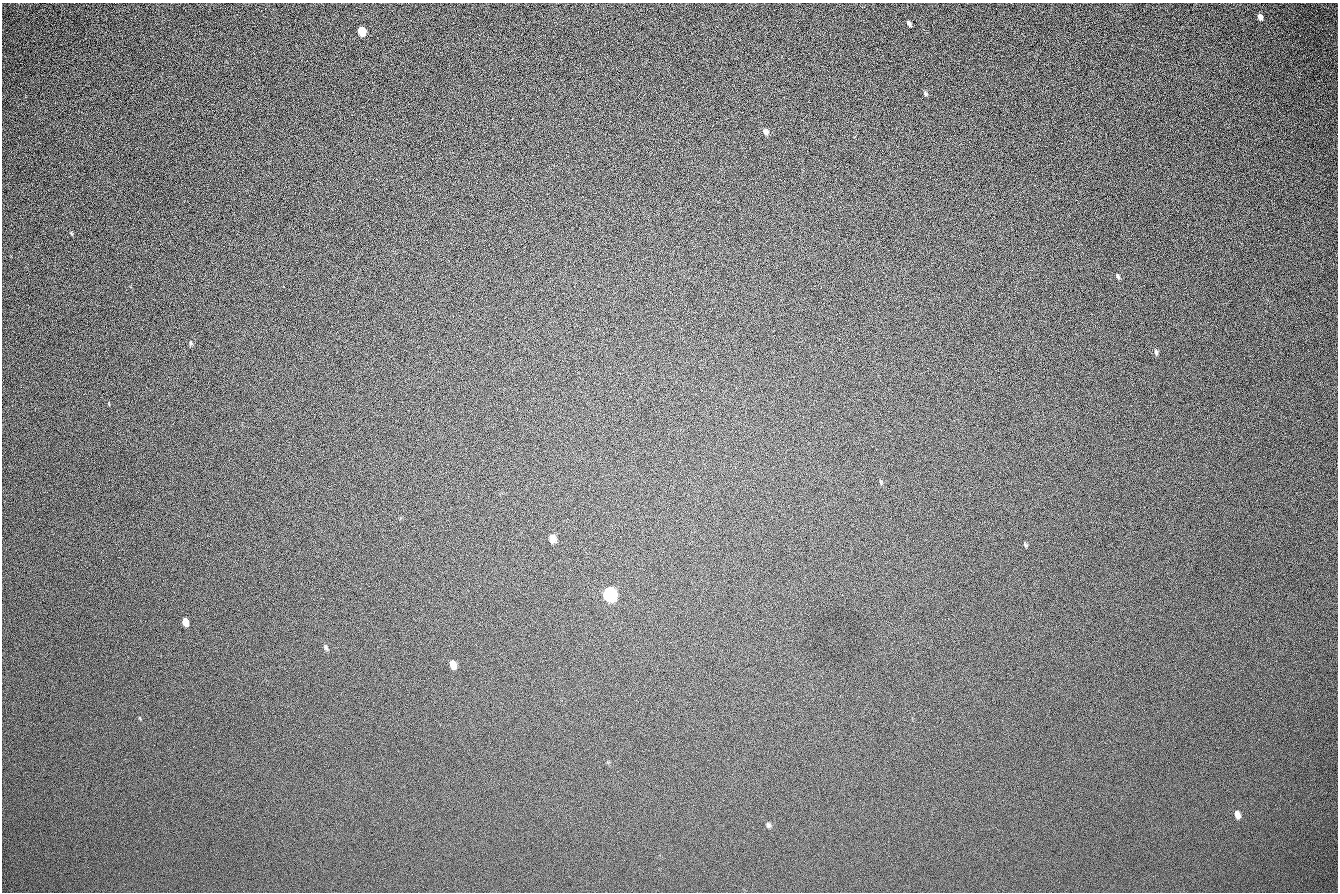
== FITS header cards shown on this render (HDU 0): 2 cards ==
NAXIS1  =                 1336 / length of data axis 1
NAXIS2  =                  890 / length of data axis 2

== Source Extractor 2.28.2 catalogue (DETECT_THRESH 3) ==
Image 1336 x 890 px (HDU 0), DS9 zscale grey, 1 PNG px = 1 image px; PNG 1340 x 894 px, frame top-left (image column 1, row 890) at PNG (2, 3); no overlay
Background 206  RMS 22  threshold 65.2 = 3 sigma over >= 5 px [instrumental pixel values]
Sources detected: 21; all 21 listed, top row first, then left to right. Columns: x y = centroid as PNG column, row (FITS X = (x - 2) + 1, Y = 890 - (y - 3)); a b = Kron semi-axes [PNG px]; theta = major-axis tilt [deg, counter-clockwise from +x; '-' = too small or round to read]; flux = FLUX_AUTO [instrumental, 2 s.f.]
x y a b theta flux
1260 17 6 4 -68 6300
909 23 5 3 - 3800
362 32 7 5 -73 55000
925 93 7 5 -64 2600
766 132 8 6 -59 5300
278 214 2 2 - 600
71 233 5 4 - 1600
1118 276 6 3 -55 2500
284 287 2 2 - 1100
191 343 6 5 - 2400
1156 352 8 4 -73 3300
985 449 2 2 - 540
552 539 8 6 -72 9800
1025 545 6 5 - 2000
610 595 9 7 -74 370000
186 622 7 5 -70 16000
326 647 8 5 -60 2900
453 665 7 5 -71 13000
140 718 5 3 - 1200
1237 815 7 5 -69 14000
768 825 7 5 -62 3200